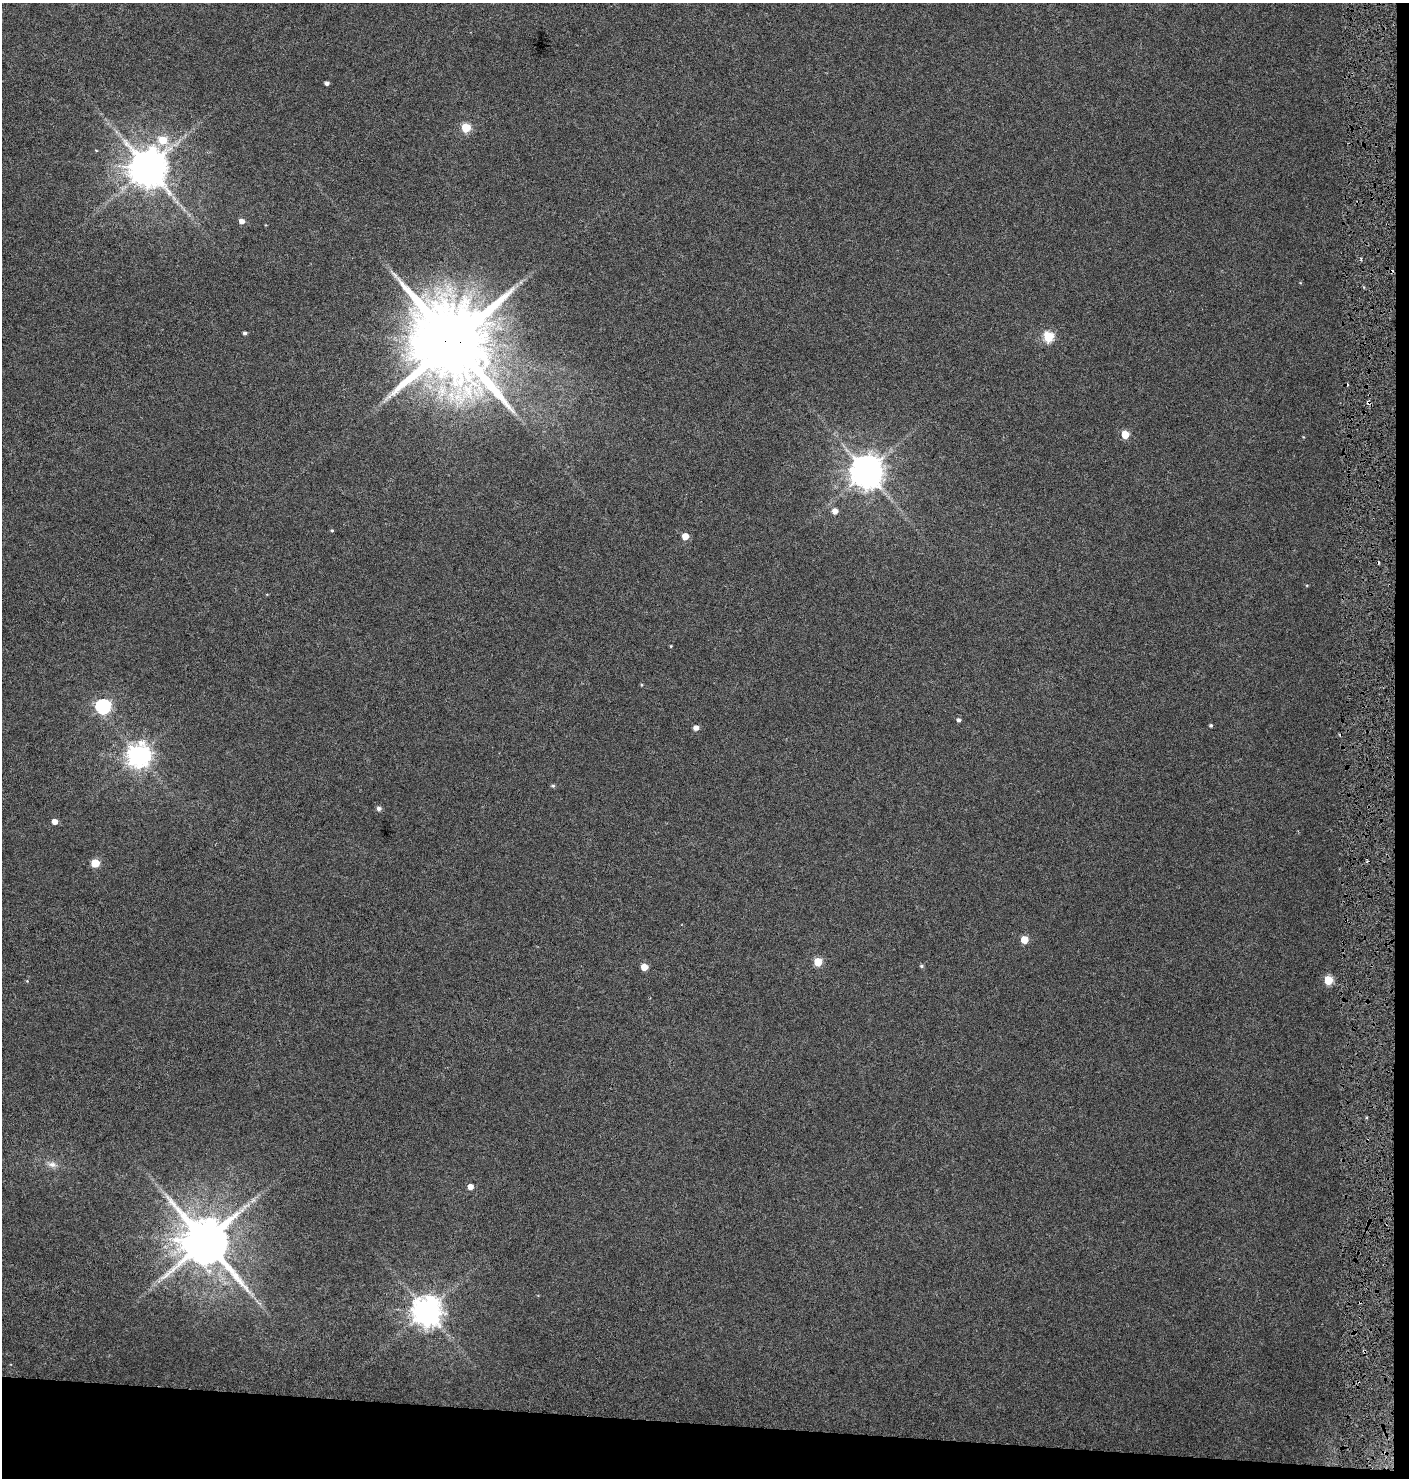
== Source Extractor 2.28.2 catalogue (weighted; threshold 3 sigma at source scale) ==
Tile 9 of 3 x 3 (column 3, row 3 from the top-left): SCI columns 3042-4448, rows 9-1484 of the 4727 x 4435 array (HDU 1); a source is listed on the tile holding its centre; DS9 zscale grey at full resolution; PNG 1411 x 1480 px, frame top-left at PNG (2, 3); no overlay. Shown black and unused: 5% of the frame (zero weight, under 3 of 6 exposures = <1% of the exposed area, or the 3 px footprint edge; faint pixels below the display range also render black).
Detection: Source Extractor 2.28.2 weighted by HDU 2 'WHT'; one run over the whole footprint, this tile lists its part. Background 0.0339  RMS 0.0029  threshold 0.0119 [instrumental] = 3 sigma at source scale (4.09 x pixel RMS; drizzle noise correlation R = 1.36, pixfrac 0.8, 0.0396/0.0396 arcsec/px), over >= 5 px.
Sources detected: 45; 6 cosmic-ray / hot-pixel residue — not listed; the other 39 listed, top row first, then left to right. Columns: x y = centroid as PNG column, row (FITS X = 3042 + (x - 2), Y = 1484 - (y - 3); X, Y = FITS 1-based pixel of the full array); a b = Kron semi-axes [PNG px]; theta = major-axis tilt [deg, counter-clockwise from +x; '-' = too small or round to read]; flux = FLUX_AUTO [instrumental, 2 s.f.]
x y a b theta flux
327 83 4 4 - 0.84
466 128 5 5 - 15
163 140 6 6 - 8.2
96 150 4 3 - 0.2
148 168 11 10 - 890
174 198 8 4 -53 0.87
242 221 5 5 - 1.7
245 333 4 3 - 0.6
1048 337 6 5 - 20
453 342 23 20 -31 4800
1368 402 6 4 -76 0.82
1125 435 5 5 - 8.3
866 472 9 9 - 570
835 511 5 5 - 1.9
332 530 4 4 - 0.31
685 536 5 5 - 4.2
671 646 4 3 - 0.23
641 685 5 3 - 0.25
103 706 6 6 - 54
959 720 5 5 - 0.71
1211 725 4 4 - 0.43
696 728 5 4 - 1.8
139 755 8 8 - 240
553 786 5 5 - 0.44
379 808 5 5 - 0.95
55 822 5 5 - 2.1
95 863 5 5 - 7.7
1024 939 5 5 - 6.4
818 962 5 5 - 8.8
922 966 5 5 - 0.48
644 967 5 5 - 3.5
1328 980 5 5 - 12
27 981 4 4 - 0.25
52 1164 13 8 -13 1.8
470 1187 5 5 - 2.1
253 1200 10 5 36 1.1
205 1241 14 13 - 1700
427 1311 9 9 - 410
1364 1351 4 3 - 0.34
Overlapping masked pixels (flux is a lower limit): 3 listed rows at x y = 453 342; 1368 402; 1364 1351